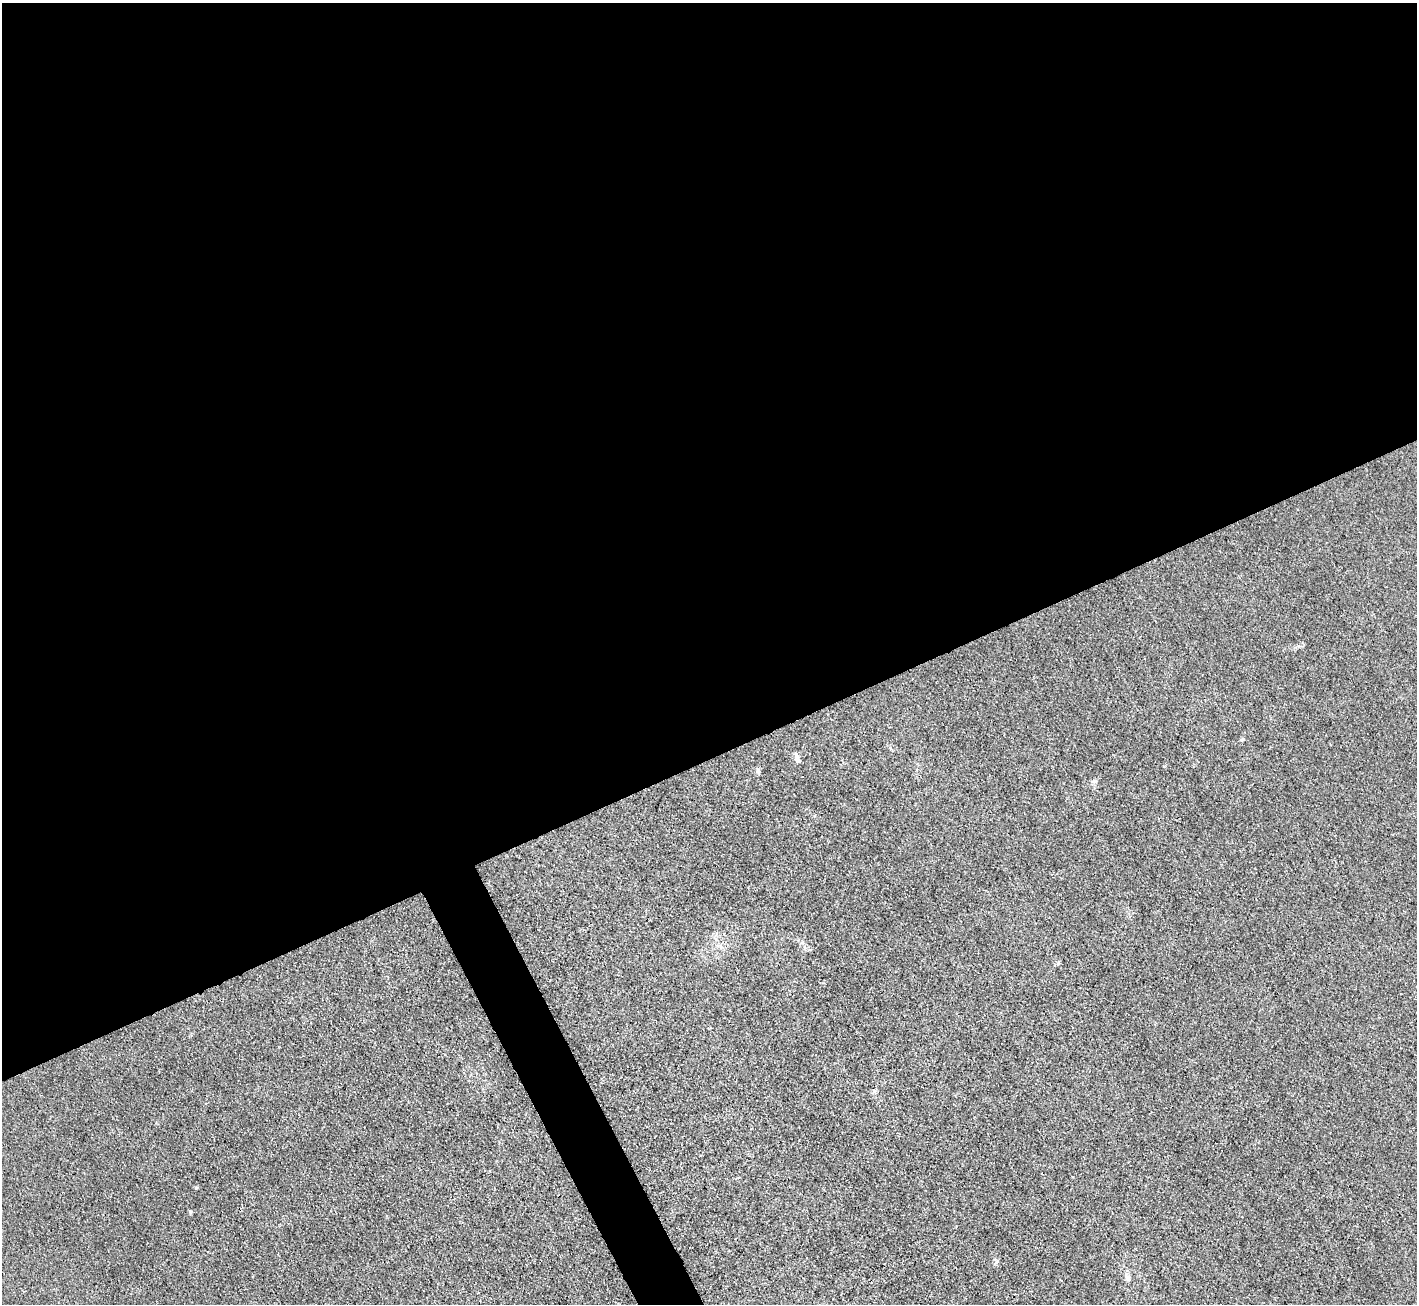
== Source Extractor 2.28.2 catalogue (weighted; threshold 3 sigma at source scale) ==
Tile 2 of 4 x 4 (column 2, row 1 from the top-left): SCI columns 1416-2830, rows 4197-5498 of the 5662 x 5651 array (HDU 1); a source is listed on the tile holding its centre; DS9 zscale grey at full resolution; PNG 1419 x 1306 px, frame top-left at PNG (2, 3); no overlay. Shown black and unused: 60% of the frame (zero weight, under 3 of 4 exposures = <1% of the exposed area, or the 3 px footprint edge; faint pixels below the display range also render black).
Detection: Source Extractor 2.28.2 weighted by HDU 2 'WHT'; one run over the whole footprint, this tile lists its part. Background 0.0197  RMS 0.005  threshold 0.0225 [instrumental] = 3 sigma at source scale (4.5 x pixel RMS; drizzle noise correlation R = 1.50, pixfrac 1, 0.05/0.05 arcsec/px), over >= 5 px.
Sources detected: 5; all 5 listed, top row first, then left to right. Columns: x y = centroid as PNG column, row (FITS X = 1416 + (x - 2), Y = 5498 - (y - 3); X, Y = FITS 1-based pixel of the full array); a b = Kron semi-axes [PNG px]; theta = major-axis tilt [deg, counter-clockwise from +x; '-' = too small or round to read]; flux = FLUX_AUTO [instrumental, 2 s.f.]
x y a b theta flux
1242 739 6 4 21 0.72
797 759 12 5 -69 2.3
758 771 8 5 -70 1
190 1211 5 4 - 0.61
1127 1277 11 7 -51 1.9